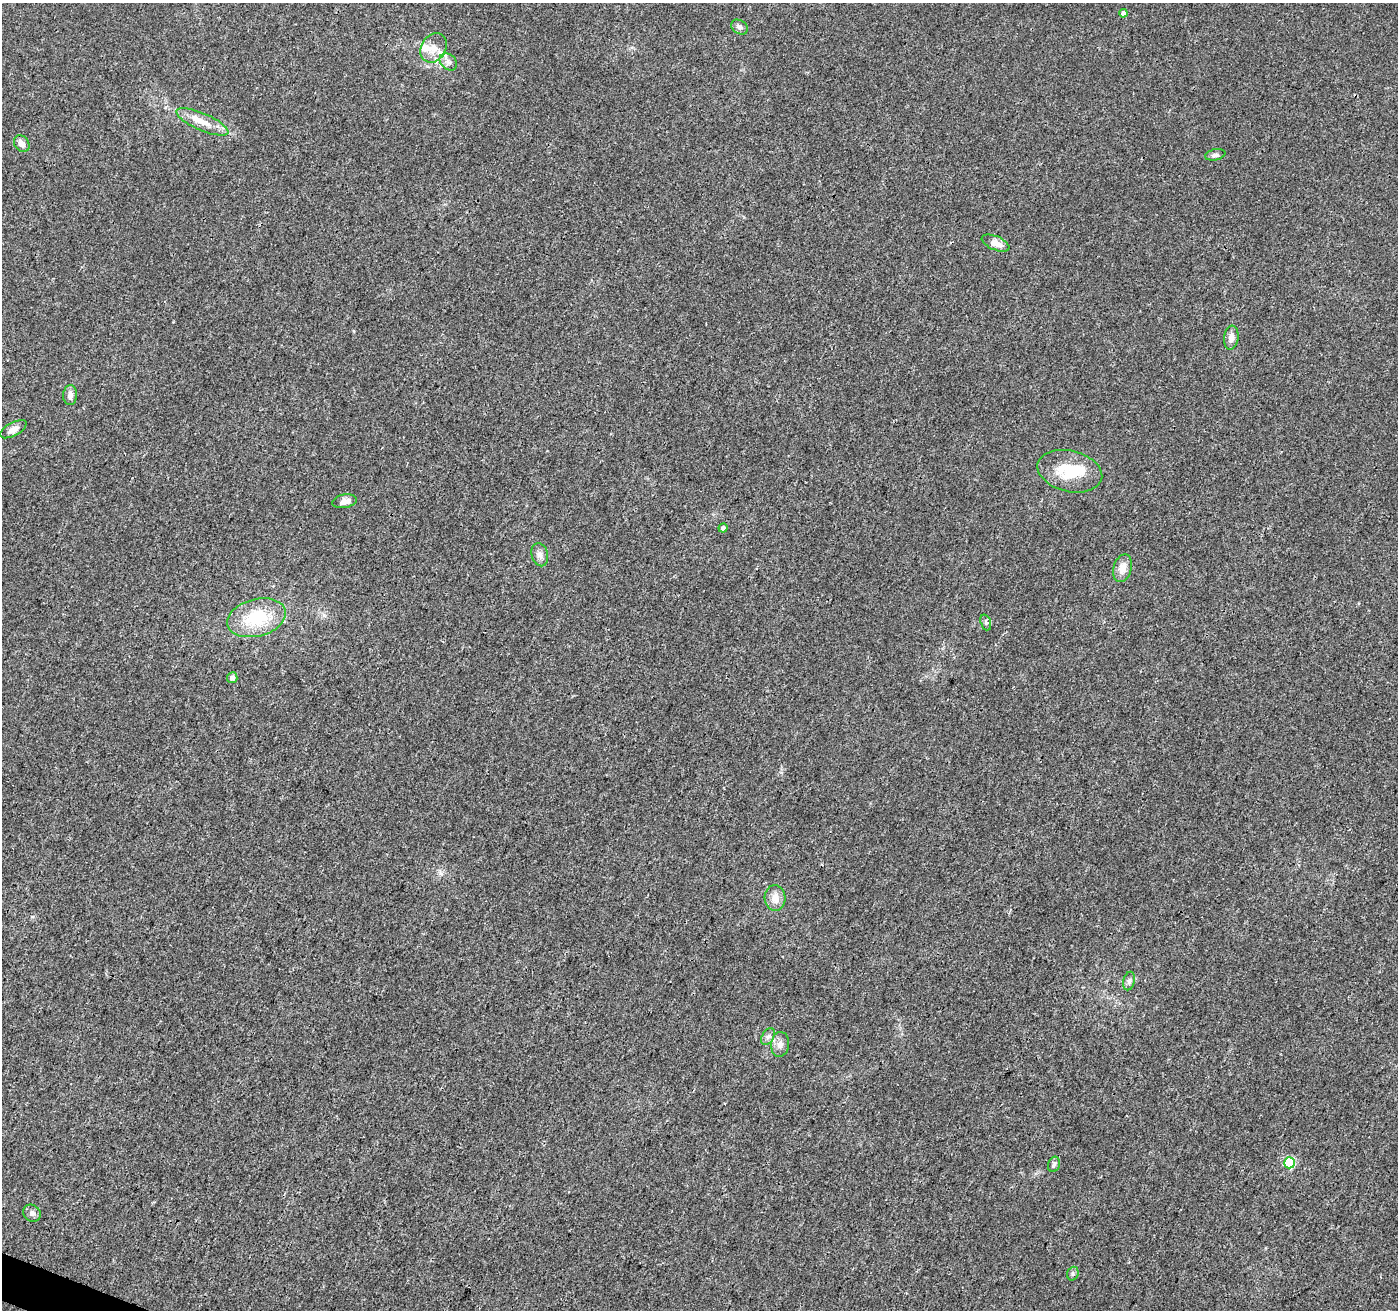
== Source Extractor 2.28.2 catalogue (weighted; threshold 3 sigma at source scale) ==
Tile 7 of 4 x 4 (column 3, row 2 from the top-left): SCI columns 2802-4197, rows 2837-4144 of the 5612 x 5737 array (HDU 1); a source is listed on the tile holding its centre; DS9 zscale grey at full resolution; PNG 1400 x 1312 px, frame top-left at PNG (2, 3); each listed source drawn as its Kron ellipse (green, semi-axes under 4 px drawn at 4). Shown black and unused: <1% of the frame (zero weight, under 3 of 4 exposures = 1% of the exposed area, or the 3 px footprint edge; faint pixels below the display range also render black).
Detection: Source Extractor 2.28.2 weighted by HDU 2 'WHT'; one run over the whole footprint, this tile lists its part. Background 0.00894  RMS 0.0029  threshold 0.0129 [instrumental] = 3 sigma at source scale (4.5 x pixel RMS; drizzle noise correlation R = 1.50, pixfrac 1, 0.0396/0.0396 arcsec/px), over >= 5 px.
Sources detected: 30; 1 inside a brighter object's white glare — neither listed nor drawn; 2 inside a brighter listed object's ellipse — not listed separately; the other 27 listed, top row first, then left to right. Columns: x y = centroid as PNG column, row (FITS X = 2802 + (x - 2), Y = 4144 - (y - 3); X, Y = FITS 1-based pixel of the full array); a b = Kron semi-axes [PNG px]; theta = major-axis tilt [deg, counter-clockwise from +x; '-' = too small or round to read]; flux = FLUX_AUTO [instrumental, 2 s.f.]
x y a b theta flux
1123 13 4 4 - 1.3
740 27 9 6 -33 1.1
433 48 15 12 58 3.7
448 62 10 7 -44 1.2
202 122 28 8 -24 4.8
22 144 9 7 -54 1.8
1215 155 10 5 12 0.9
995 243 15 7 -23 3.1
1231 338 12 7 82 1.5
70 395 10 7 87 1.5
13 429 14 6 28 1.9
1070 471 33 20 -13 11
344 501 12 7 11 2.1
723 528 4 4 - 0.87
540 555 12 8 -75 1.5
1122 568 14 9 72 2.9
257 618 30 18 15 14
986 622 8 5 -71 0.62
232 678 5 5 - 1.5
775 898 13 10 -86 2.7
1129 981 9 5 75 0.92
768 1037 9 6 62 0.96
780 1044 12 9 83 1.9
1289 1163 5 5 - 21
1054 1164 8 5 72 0.71
32 1213 9 8 - 1
1073 1274 7 5 71 0.59